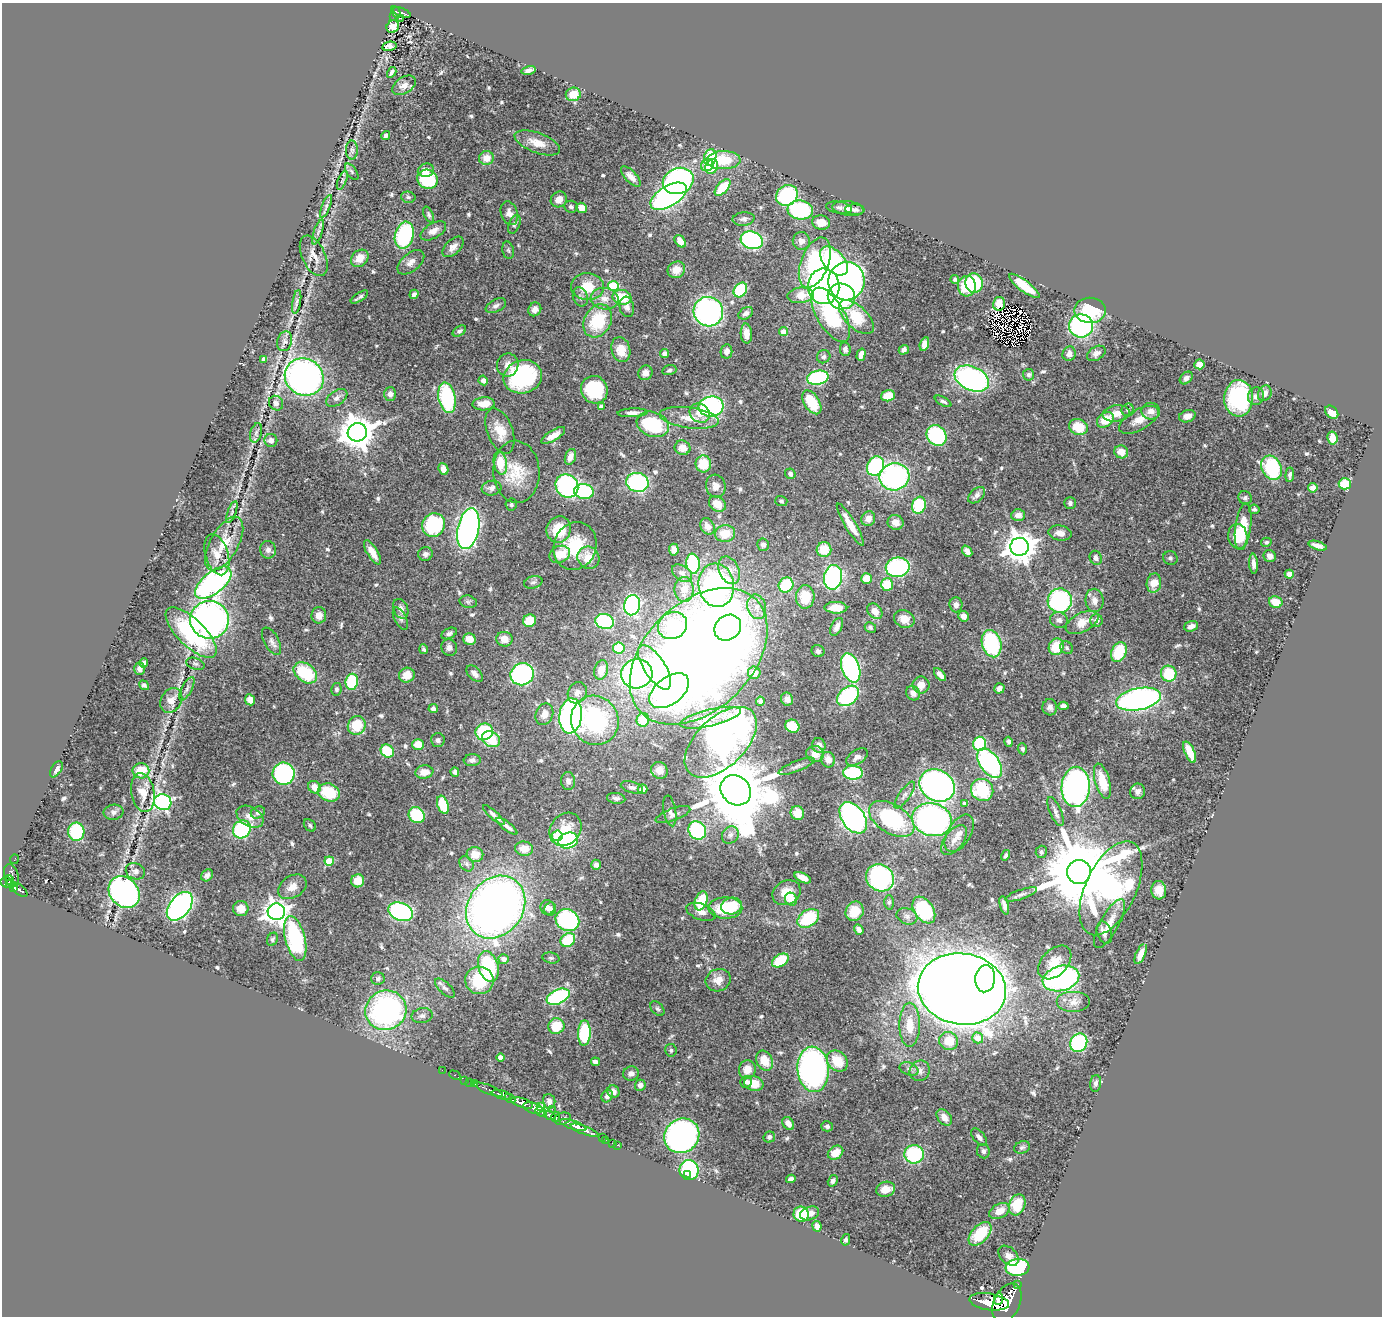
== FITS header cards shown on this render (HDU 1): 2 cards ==
NAXIS1  =                 1380
NAXIS2  =                 1314

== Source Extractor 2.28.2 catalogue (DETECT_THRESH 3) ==
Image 1380 x 1314 px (HDU 1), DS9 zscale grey, 1 PNG px = 1 image px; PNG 1384 x 1318 px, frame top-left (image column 1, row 1314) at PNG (2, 3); each listed source drawn as its Kron ellipse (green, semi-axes under 4 px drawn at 4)
Background 0.854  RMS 0.028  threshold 0.083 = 3 sigma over >= 5 px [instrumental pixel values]
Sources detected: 619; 6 with non-positive FLUX_AUTO (blend fragments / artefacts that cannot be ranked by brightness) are neither listed nor drawn; of the other 613, the 500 brightest by FLUX_AUTO listed and drawn (113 fainter detections omitted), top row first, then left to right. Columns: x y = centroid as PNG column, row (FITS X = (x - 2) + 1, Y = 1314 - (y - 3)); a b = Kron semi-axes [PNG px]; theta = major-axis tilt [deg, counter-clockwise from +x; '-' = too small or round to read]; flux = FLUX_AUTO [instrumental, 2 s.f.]
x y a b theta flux
396 12 6 4 -66 130
402 13 10 3 -20 140
394 17 4 2 - 13
400 18 3 2 - 6.8
393 27 7 6 - 12
389 46 7 4 11 5
529 70 7 3 13 7.7
392 72 6 4 59 5
404 85 13 8 33 11
573 94 7 6 - 36
386 135 4 4 - 5.4
537 143 24 10 -20 30
352 150 9 6 -90 5.6
710 157 8 6 75 75
486 158 7 7 - 23
723 160 17 9 2 66
707 165 6 5 - 24
712 167 7 6 - 34
426 170 8 6 13 13
352 172 9 5 -55 4.1
631 176 13 5 -46 13
428 179 10 9 - 110
342 180 10 3 68 4
678 181 16 13 23 430
723 188 10 5 48 73
787 195 11 10 - 160
668 196 20 10 31 520
408 197 7 5 -15 4.1
559 199 8 7 - 16
326 206 12 4 68 5.2
571 207 7 6 - 4.6
582 208 5 5 - 19
839 208 13 6 -9 5.9
848 208 16 7 -7 10
800 210 12 9 -6 160
855 210 10 5 -2 6.9
509 213 12 8 -71 13
429 215 8 4 -63 4.2
744 219 11 6 6 7.1
821 222 9 7 -12 24
514 224 10 5 68 4.4
433 231 14 7 30 14
318 232 13 4 71 6.3
404 235 14 9 76 190
752 240 11 8 -19 340
680 241 7 5 -53 17
801 241 9 8 - 12
453 247 13 7 43 12
508 250 9 5 -78 4.1
314 256 22 11 -65 21
360 258 10 7 43 24
834 261 17 10 -47 180
411 262 16 9 40 14
815 263 26 14 69 200
676 270 9 8 - 20
955 279 4 4 - 4.5
846 281 19 18 - 650
974 283 9 8 - 110
613 286 5 5 - 110
824 286 17 16 - 560
967 286 10 9 - 58
1024 286 19 5 -37 54
587 287 16 13 -3 51
740 290 8 6 54 100
414 294 5 4 - 6.2
800 295 13 7 6 34
841 296 14 13 - 220
359 297 10 3 33 4.9
580 297 10 7 -68 6.9
622 297 10 7 -13 62
605 299 14 10 -10 22
297 302 12 4 81 5
999 304 7 6 - 18
496 306 11 6 26 6.9
627 307 10 7 -80 9
535 309 7 6 - 12
1090 310 16 12 0 94
708 312 15 14 - 450
746 313 8 5 32 8.6
831 315 30 13 -60 200
856 317 21 11 -44 73
598 321 17 13 61 96
1081 326 12 11 - 300
459 331 7 4 31 4.8
783 332 4 4 - 20
746 333 10 5 -86 17
285 341 10 7 73 7
924 344 7 4 73 17
845 349 7 5 -80 6.7
621 350 13 9 -75 30
904 350 5 4 - 8.1
726 351 7 5 81 9
665 353 5 4 - 7
1096 353 10 6 32 8.4
1069 354 7 6 - 10
861 355 6 4 73 14
824 357 7 6 - 5.1
264 359 4 4 - 8.9
1199 364 5 5 - 18
508 365 11 10 - 16
669 370 7 5 16 4.4
645 373 7 7 - 12
1029 375 6 5 - 4.9
304 377 20 18 -31 760
523 377 19 16 16 230
818 378 11 7 12 160
1186 378 7 5 44 8.7
972 379 18 12 -24 480
483 380 5 4 - 10
594 390 14 13 - 120
1265 393 8 6 62 11
390 394 6 6 - 9.4
888 396 7 5 16 35
1256 396 9 8 - 8
337 398 12 7 35 10
447 398 15 8 -78 170
1239 398 18 14 87 210
943 401 9 4 -29 5.5
812 402 13 7 -58 67
276 403 7 6 - 8.3
484 404 11 6 4 29
711 406 12 10 5 300
601 407 4 4 - 8.6
1128 410 6 6 - 5.2
1151 411 9 8 - 16
1332 412 7 5 -44 25
633 413 15 4 3 12
700 413 11 9 -32 21
1116 413 14 8 7 21
1187 416 8 6 18 14
689 418 30 10 -8 36
1105 420 9 7 38 40
1139 420 22 10 29 25
653 424 16 12 -20 130
1078 427 9 8 - 48
500 431 24 12 -69 37
357 432 9 9 - 4000
256 433 10 5 74 5.4
553 435 13 5 32 18
937 435 11 9 -51 210
1332 438 6 5 - 24
271 440 6 6 - 10
682 448 8 7 - 20
1121 452 7 6 - 21
570 457 8 5 72 13
500 463 11 6 -79 56
703 464 8 8 - 54
875 466 10 8 63 220
1272 468 13 9 -62 160
443 469 6 4 -67 9.5
516 472 31 23 -86 66
790 474 5 5 - 4.6
1290 475 7 4 85 5.1
894 477 15 13 13 390
637 482 11 9 -14 290
1345 484 6 5 - 55
567 486 12 11 - 340
716 486 11 9 -74 18
491 488 10 7 8 9
1313 488 5 4 - 12
584 491 9 7 -10 150
977 495 10 6 43 8.3
1245 498 7 6 - 5
781 501 6 5 - 3.8
1070 503 6 6 - 5.6
717 504 9 7 -35 30
511 505 6 6 - 3.9
919 505 8 6 74 110
1254 509 5 5 - 4.7
232 512 11 4 70 4.9
1018 515 7 6 - 12
868 519 7 6 - 12
896 522 8 7 - 15
434 525 12 11 - 160
850 525 24 5 -59 33
707 526 9 6 -61 14
1243 527 23 8 82 83
468 529 21 10 78 790
559 529 13 12 - 59
1060 533 11 7 -8 15
725 534 10 8 8 38
1238 536 12 9 -81 34
1266 542 5 4 - 3.9
224 543 30 14 60 53
763 545 6 6 - 6.9
575 546 24 21 69 94
1318 546 9 4 -18 10
1020 547 9 9 - 3200
268 550 9 8 - 8.9
674 550 6 5 - 11
824 550 7 7 - 41
967 551 6 4 -51 11
372 552 14 5 -58 24
425 554 7 7 - 6
560 554 10 8 23 35
217 555 21 11 -73 26
1270 556 6 6 - 11
588 558 11 10 - 38
1096 558 7 6 - 7.3
1170 558 7 6 - 4.9
693 564 10 6 -83 130
1253 564 10 4 -86 10
898 567 12 10 9 230
729 570 14 10 -65 20
682 573 11 7 -34 8.2
1289 574 4 4 - 33
833 577 12 9 80 320
867 578 5 5 - 43
533 582 9 6 15 5.3
213 583 22 10 39 530
1154 583 10 7 82 30
716 585 22 17 -81 520
786 585 8 7 - 84
887 585 6 6 - 59
684 589 12 9 89 21
805 597 12 9 87 48
1094 600 11 9 -81 15
1060 601 12 12 - 240
468 602 9 6 -11 4.9
1276 602 7 5 -13 30
632 605 10 8 76 320
956 605 7 6 - 9.5
757 607 12 9 -77 19
836 608 11 6 -2 33
401 609 10 7 -67 10
875 611 8 6 -47 22
319 615 8 7 - 14
964 616 5 5 - 12
400 619 12 6 -63 6
904 619 10 8 -24 23
210 620 19 19 - 680
1059 620 9 7 -17 9
1096 620 6 6 - 8.1
529 621 6 6 - 44
605 621 9 7 -16 180
1082 622 17 9 27 29
673 626 15 13 31 130
1191 626 7 5 20 9.3
837 627 10 5 63 10
870 627 6 5 - 3.9
728 628 14 12 41 200
191 633 33 13 -45 190
449 633 8 5 26 5.6
469 639 6 5 - 22
504 639 8 7 - 19
272 641 15 7 -62 9
992 644 14 9 -74 180
1056 647 8 7 - 51
449 648 8 7 - 8.4
619 648 6 5 - 45
1067 648 7 6 - 4.6
424 649 5 4 - 4.4
818 651 6 6 - 5.4
1119 652 10 7 67 82
699 656 81 54 44 3100
144 663 4 4 - 13
195 664 9 5 -18 4.4
655 667 25 10 -57 130
851 668 15 9 -71 350
140 669 6 5 - 7.5
601 670 10 6 75 23
305 673 13 9 -37 91
754 673 6 6 - 16
475 674 10 6 -46 11
522 674 12 11 - 340
637 674 16 14 13 440
1169 674 8 7 - 75
407 675 8 7 - 25
940 675 8 4 -49 9.7
352 682 8 6 82 84
144 685 5 4 - 4
921 685 8 8 - 19
999 688 5 5 - 9.7
187 689 13 5 62 6.7
336 689 6 5 - 4.3
669 691 23 13 37 480
577 693 11 9 61 13
913 693 7 6 - 11
848 696 12 8 38 200
787 699 6 6 - 10
1138 699 23 11 11 630
171 700 13 10 58 19
250 700 5 5 - 16
760 701 4 4 - 3.9
1063 706 5 4 - 8.2
1050 707 8 7 - 7.6
433 709 5 4 - 6.9
544 714 11 8 67 18
571 716 17 11 82 700
710 718 31 8 13 29
595 720 25 23 -60 260
643 720 7 6 - 48
357 725 10 8 64 55
792 726 7 6 - 52
484 732 9 8 - 130
491 739 9 7 -29 67
438 740 7 7 - 5.8
721 742 44 24 44 590
1009 742 5 4 - 4.6
418 744 6 5 - 31
980 744 7 6 - 110
819 745 7 6 - 12
1022 749 5 4 - 4.2
387 751 7 6 - 68
1190 752 11 5 -66 33
815 754 9 8 - 22
857 757 12 7 33 10
472 760 8 6 5 7.2
828 760 8 7 - 19
990 763 16 9 -54 320
797 766 19 5 22 8.6
56 769 9 5 59 9.4
659 770 9 8 - 19
141 771 8 7 - 50
424 772 9 6 7 18
455 772 4 4 - 5.8
853 773 10 7 -4 120
284 774 11 11 - 240
568 781 9 7 -84 7.9
1102 781 18 7 -74 38
937 785 18 15 -30 720
314 787 6 6 - 21
632 787 11 5 -15 6.1
1076 787 20 14 87 600
643 789 5 5 - 18
736 790 16 14 -44 24000
982 790 11 10 - 110
1138 791 8 7 - 9
329 792 11 9 -20 74
143 793 19 11 -79 30
905 795 16 5 54 9.6
616 798 9 5 -7 5.4
163 802 9 8 - 480
964 804 4 4 - 6.9
443 805 9 5 -71 60
670 811 15 6 -80 7.6
113 812 10 7 9 7.5
1055 812 15 5 -67 8.4
258 813 7 5 23 6.4
797 813 7 6 - 30
417 815 8 7 - 94
494 815 14 4 -43 11
673 815 18 6 20 9.4
250 817 14 9 -30 18
853 818 18 11 -55 510
892 819 25 14 -32 210
932 820 20 16 -14 590
310 825 7 5 -48 3.9
507 826 13 4 -37 12
242 829 9 8 - 170
565 829 18 14 50 40
697 830 9 8 - 190
76 832 9 8 - 130
959 833 21 11 59 20
730 835 9 8 - 9.1
557 836 5 5 - 87
568 840 10 7 20 180
954 840 17 9 53 16
524 849 9 7 -6 26
1041 852 6 5 - 4.3
475 854 8 7 - 25
1006 855 5 3 - 4.5
14 859 5 2 - 13
329 861 5 4 - 52
467 864 8 6 -54 5.9
596 865 5 4 - 7
135 871 10 8 -20 8.1
1079 872 12 12 - 27000
11 875 12 7 -74 370
207 875 6 5 - 8.1
803 878 9 4 -26 18
880 878 14 13 - 340
10 880 5 3 - 160
358 881 6 6 - 31
6 882 5 5 - 320
10 884 4 3 - 170
292 887 15 11 33 20
13 888 3 3 - 95
1111 888 50 25 65 520
19 890 9 5 -42 210
1159 890 9 7 -84 18
124 892 17 14 -48 520
787 893 15 11 30 31
1021 894 16 5 19 7.5
791 899 7 6 - 40
701 901 10 6 69 71
889 902 7 5 89 4.4
1004 905 9 3 -74 8.1
180 906 16 10 50 520
732 906 10 8 12 48
496 907 33 27 54 1500
548 907 7 7 - 9.7
725 908 17 10 0 95
241 909 8 7 - 21
550 909 7 6 - 7.5
924 910 15 9 -55 160
855 911 10 8 59 35
276 912 8 8 - 1600
401 912 13 9 -21 280
701 912 15 8 -20 13
907 916 11 8 -20 8.2
808 918 12 8 33 90
567 920 12 10 -32 240
1109 924 27 9 61 27
859 930 5 4 - 7.3
1104 933 11 7 -72 9.7
295 938 23 10 -76 220
272 939 7 5 61 4
568 940 8 6 36 80
1141 954 11 4 66 16
551 958 8 5 -10 4.5
504 959 5 5 - 15
780 960 9 6 33 68
1055 962 20 13 46 32
488 966 16 10 -74 150
378 978 6 6 - 4.5
1061 978 19 12 14 400
985 979 13 10 84 270
479 980 14 14 - 95
718 980 13 11 20 18
445 988 12 5 -42 6.8
962 989 44 35 -8 6400
558 997 12 7 24 260
1074 1002 17 10 0 18
657 1009 8 5 -48 4.3
386 1010 21 19 25 460
422 1016 10 7 10 6.8
910 1025 22 10 90 42
556 1026 8 7 - 51
584 1033 13 6 88 130
978 1038 5 5 - 25
949 1041 9 9 - 41
1079 1043 9 8 - 170
671 1050 6 5 - 3.8
501 1057 4 4 - 18
765 1061 10 8 -61 34
837 1061 11 9 -47 48
595 1062 4 4 - 7.3
747 1069 9 8 - 24
813 1069 23 15 -85 630
909 1069 10 6 -22 6.8
442 1070 2 2 - 7.7
920 1071 10 10 - 12
631 1074 8 7 - 8.6
455 1075 6 3 -28 18
465 1080 2 2 - 9
470 1082 2 2 - 7.9
746 1082 6 5 - 6.6
475 1083 3 3 - 38
1096 1083 8 5 82 5.5
754 1084 10 7 -12 39
640 1085 5 5 - 11
489 1090 15 3 -23 260
613 1092 6 6 - 9.9
501 1095 10 3 -15 920
607 1096 6 5 - 6.5
510 1098 6 3 -31 260
549 1101 7 6 - 8.3
522 1103 12 4 -18 1600
540 1107 3 2 - 130
533 1108 10 5 -16 440
552 1109 2 2 - 32
541 1112 6 3 -27 860
550 1115 6 3 -26 330
556 1117 5 3 - 200
944 1117 9 6 -50 15
562 1119 8 6 17 220
788 1123 7 5 -57 15
573 1125 14 4 -18 640
827 1126 6 5 - 5.7
585 1130 14 4 -21 940
682 1136 18 16 43 540
602 1137 3 3 - 41
769 1137 6 5 - 5.4
979 1137 10 5 -51 8
605 1140 3 2 - 25
612 1143 2 2 - 8
618 1145 3 2 - 21
1022 1147 8 6 18 4.3
983 1151 7 6 - 5.6
836 1153 8 6 35 27
914 1154 10 9 - 150
689 1170 10 9 - 210
687 1175 3 2 - 20
791 1179 5 4 - 8.3
833 1181 6 4 58 6.1
885 1189 9 7 15 28
1017 1205 11 8 70 55
999 1211 11 7 27 19
809 1213 10 6 19 13
801 1214 8 7 - 66
817 1226 5 4 - 10
980 1234 14 8 47 61
846 1240 6 4 76 4.1
1009 1256 12 8 -44 9.7
1017 1267 12 8 5 190
1018 1284 2 2 - 9.8
998 1299 6 3 85 620
989 1302 20 8 -9 3600
1007 1303 20 13 65 3800
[113 fainter detections neither listed nor drawn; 6 non-positive-flux detections neither listed nor drawn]